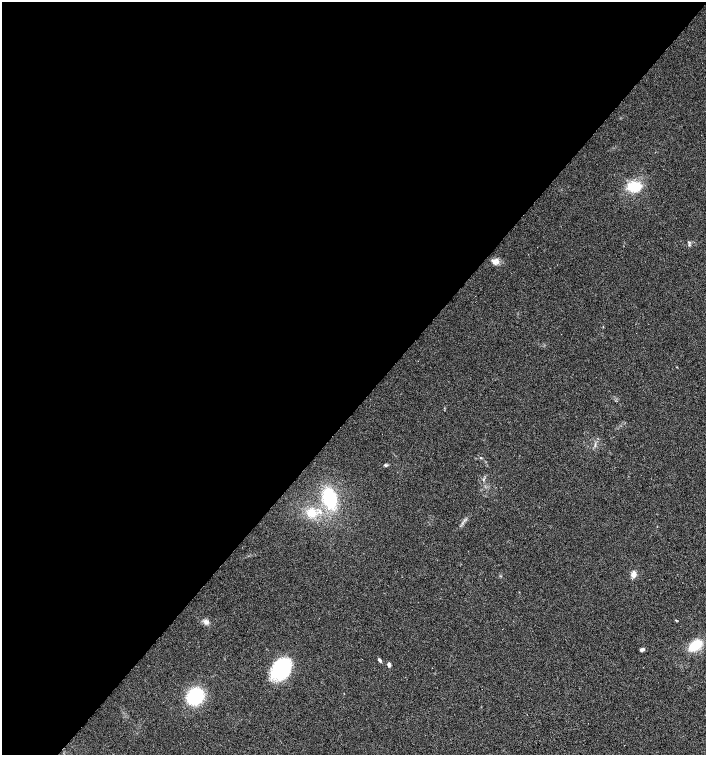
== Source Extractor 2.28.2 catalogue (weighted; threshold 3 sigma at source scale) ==
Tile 5 of 4 x 4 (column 1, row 2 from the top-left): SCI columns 166-1573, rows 3013-4517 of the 6027 x 6021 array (HDU 1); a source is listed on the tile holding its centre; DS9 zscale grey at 2 x 2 block average (1 PNG px = mean of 2 x 2 image px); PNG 708 x 757 px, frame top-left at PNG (2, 2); no overlay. Shown black and unused: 54% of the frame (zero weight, under 2 of 3 exposures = <1% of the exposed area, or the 3 px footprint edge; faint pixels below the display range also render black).
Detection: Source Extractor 2.28.2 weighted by HDU 2 'WHT'; one run over the whole footprint, this tile lists its part. Background 0.0392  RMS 0.008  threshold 0.0359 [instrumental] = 3 sigma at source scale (4.5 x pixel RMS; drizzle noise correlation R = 1.50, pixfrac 1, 0.0396/0.0396 arcsec/px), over >= 5 px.
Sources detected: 16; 1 inside a brighter listed object's ellipse — not listed separately; the other 15 listed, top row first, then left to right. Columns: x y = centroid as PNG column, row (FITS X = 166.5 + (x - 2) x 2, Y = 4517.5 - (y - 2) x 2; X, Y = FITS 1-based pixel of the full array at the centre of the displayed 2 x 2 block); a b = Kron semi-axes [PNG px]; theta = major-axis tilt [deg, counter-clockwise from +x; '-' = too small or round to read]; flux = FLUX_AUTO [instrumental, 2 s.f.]
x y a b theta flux
634 186 15 10 3 48
494 262 9 6 -59 8.1
481 458 3 2 - 1.2
385 465 4 3 - 2.8
329 498 15 9 -74 130
312 513 11 10 - 29
633 574 9 5 85 8.9
676 620 3 2 - 1.3
206 622 6 6 - 7.6
695 645 11 6 37 57
642 649 6 3 12 4.9
380 660 5 3 - 3.8
389 664 5 3 - 5.3
281 669 14 11 53 200
195 696 12 10 54 150
Diffuse or blended objects may show on this block-average render without a row.